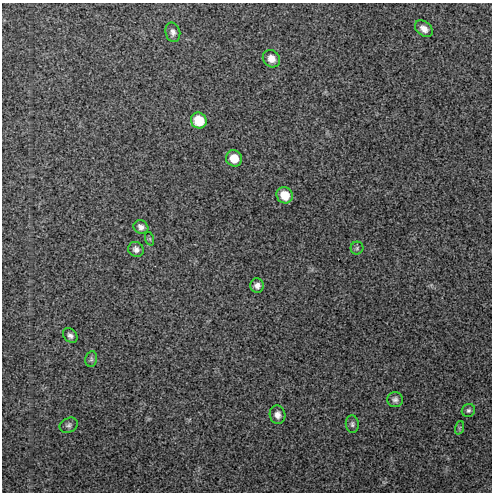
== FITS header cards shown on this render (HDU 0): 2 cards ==
NAXIS1  =                  490 / Axis length
NAXIS2  =                  490 / Axis length

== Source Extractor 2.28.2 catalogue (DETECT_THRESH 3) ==
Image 490 x 490 px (HDU 0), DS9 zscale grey, 1 PNG px = 1 image px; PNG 494 x 494 px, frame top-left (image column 1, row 490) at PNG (2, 3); each listed source drawn as its Kron ellipse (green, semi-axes under 4 px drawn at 4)
Background 68.8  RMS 2.1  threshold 6.43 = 3 sigma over >= 5 px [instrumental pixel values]
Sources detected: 19; all 19 listed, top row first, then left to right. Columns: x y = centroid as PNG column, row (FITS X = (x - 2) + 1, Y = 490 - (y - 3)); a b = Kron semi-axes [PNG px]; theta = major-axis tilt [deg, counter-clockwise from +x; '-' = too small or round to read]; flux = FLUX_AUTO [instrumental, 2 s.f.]
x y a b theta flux
424 29 10 7 -39 900
173 32 10 7 -74 600
271 59 9 8 - 1100
199 121 8 7 - 3500
234 158 8 8 - 1900
285 195 8 8 - 2300
141 227 7 6 - 570
150 239 7 4 -72 180
357 248 6 6 - 260
136 249 8 7 - 630
257 286 7 6 - 640
70 335 8 6 -46 490
91 359 8 6 80 340
395 400 8 7 - 480
468 410 7 6 - 330
277 415 9 8 - 780
352 424 9 6 -84 350
69 425 9 7 26 440
459 428 7 4 71 230